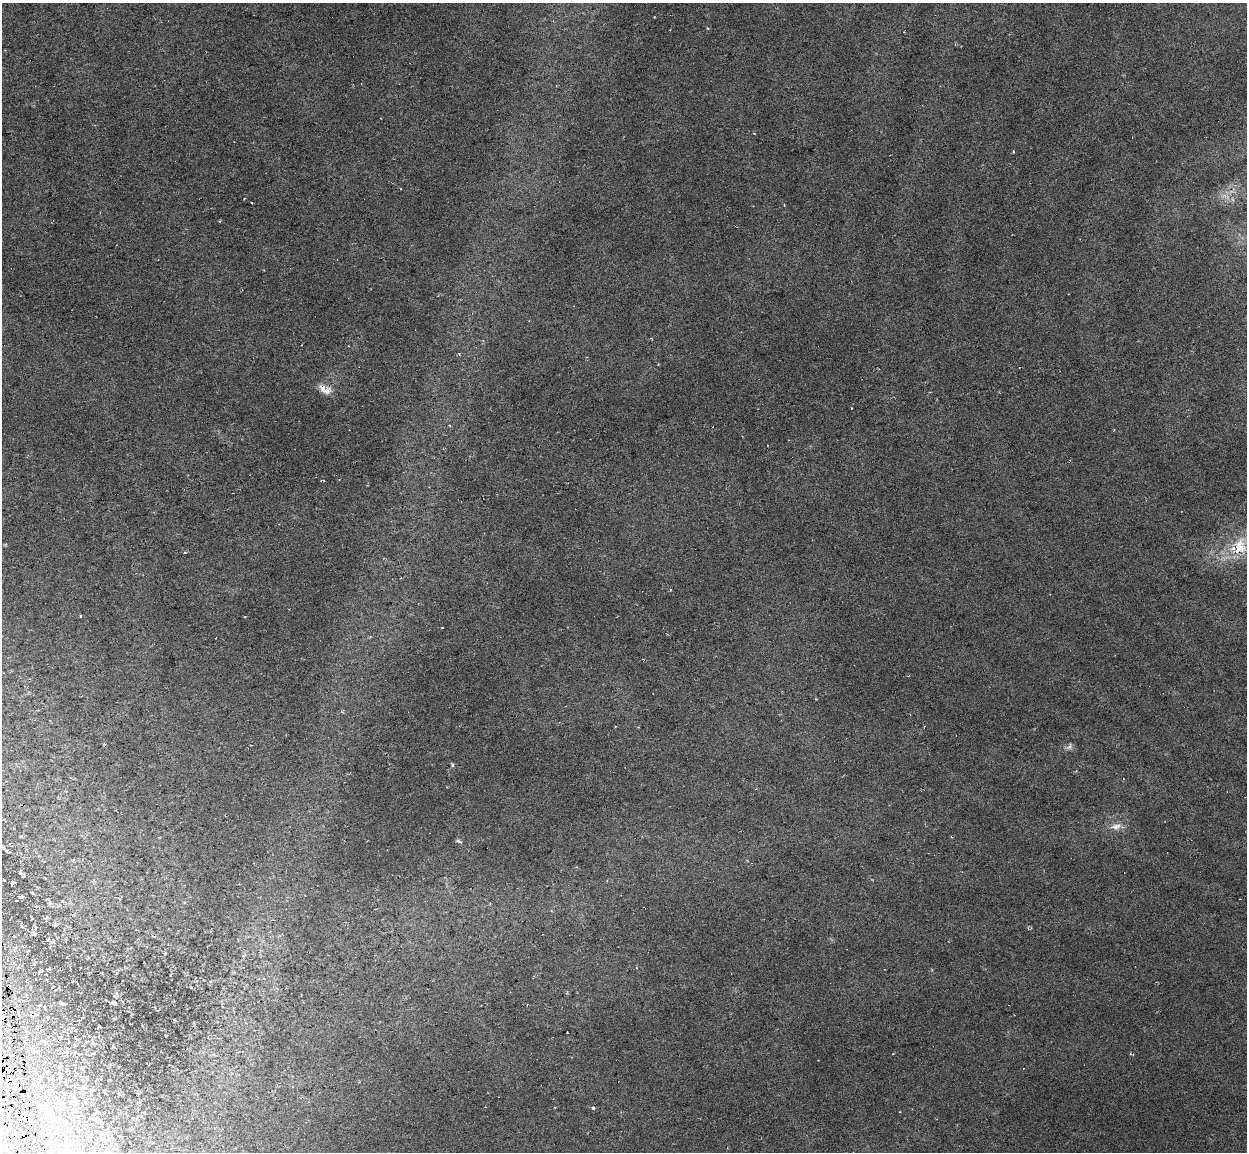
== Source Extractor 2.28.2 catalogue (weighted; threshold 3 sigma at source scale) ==
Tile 7 of 4 x 4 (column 3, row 2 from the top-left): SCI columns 2493-3737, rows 2379-3528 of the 4983 x 4712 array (HDU 1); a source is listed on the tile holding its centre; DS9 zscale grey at full resolution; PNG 1249 x 1154 px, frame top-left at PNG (2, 3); no overlay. Shown black and unused: <1% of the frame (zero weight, under 3 of 6 exposures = <1% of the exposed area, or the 3 px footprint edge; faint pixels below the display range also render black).
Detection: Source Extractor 2.28.2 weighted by HDU 2 'WHT'; one run over the whole footprint, this tile lists its part. Background 0.0169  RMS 0.0048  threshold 0.0195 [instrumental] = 3 sigma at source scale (4.09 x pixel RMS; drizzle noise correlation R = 1.36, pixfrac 0.8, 0.0396/0.0396 arcsec/px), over >= 5 px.
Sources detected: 34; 10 cosmic-ray / hot-pixel residue — not listed; the other 24 listed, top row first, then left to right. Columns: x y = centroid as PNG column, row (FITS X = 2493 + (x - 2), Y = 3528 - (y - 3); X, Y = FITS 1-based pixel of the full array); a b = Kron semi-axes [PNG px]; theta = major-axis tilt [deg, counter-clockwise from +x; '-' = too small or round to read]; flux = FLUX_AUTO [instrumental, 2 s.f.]
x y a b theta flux
325 389 19 10 -25 4.1
852 408 3 2 - 0.27
322 481 4 2 - 0.6
1240 547 27 19 72 14
670 590 4 2 - 0.39
81 616 3 3 - 0.52
251 745 3 2 - 0.3
1069 747 10 5 23 1.4
453 765 6 4 -89 0.56
1116 827 15 9 12 3.5
458 841 8 4 -27 0.76
12 882 5 4 - 0.69
119 899 5 3 - 0.39
22 926 5 3 - 0.46
34 934 7 6 - 0.97
48 939 5 4 - 0.53
40 971 6 3 38 0.67
114 1003 6 4 3 0.69
63 1004 7 2 -18 0.85
14 1009 4 2 - 1
45 1043 7 5 -49 0.98
67 1053 5 3 - 0.51
292 1087 4 3 - 0.4
593 1108 5 4 - 0.67
Overlapping masked pixels (flux is a lower limit): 2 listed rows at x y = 322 481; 14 1009
Unlisted compact peaks at least as high as the median listed source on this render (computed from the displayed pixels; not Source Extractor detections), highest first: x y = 185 552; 654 17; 459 354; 220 221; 21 897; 442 628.